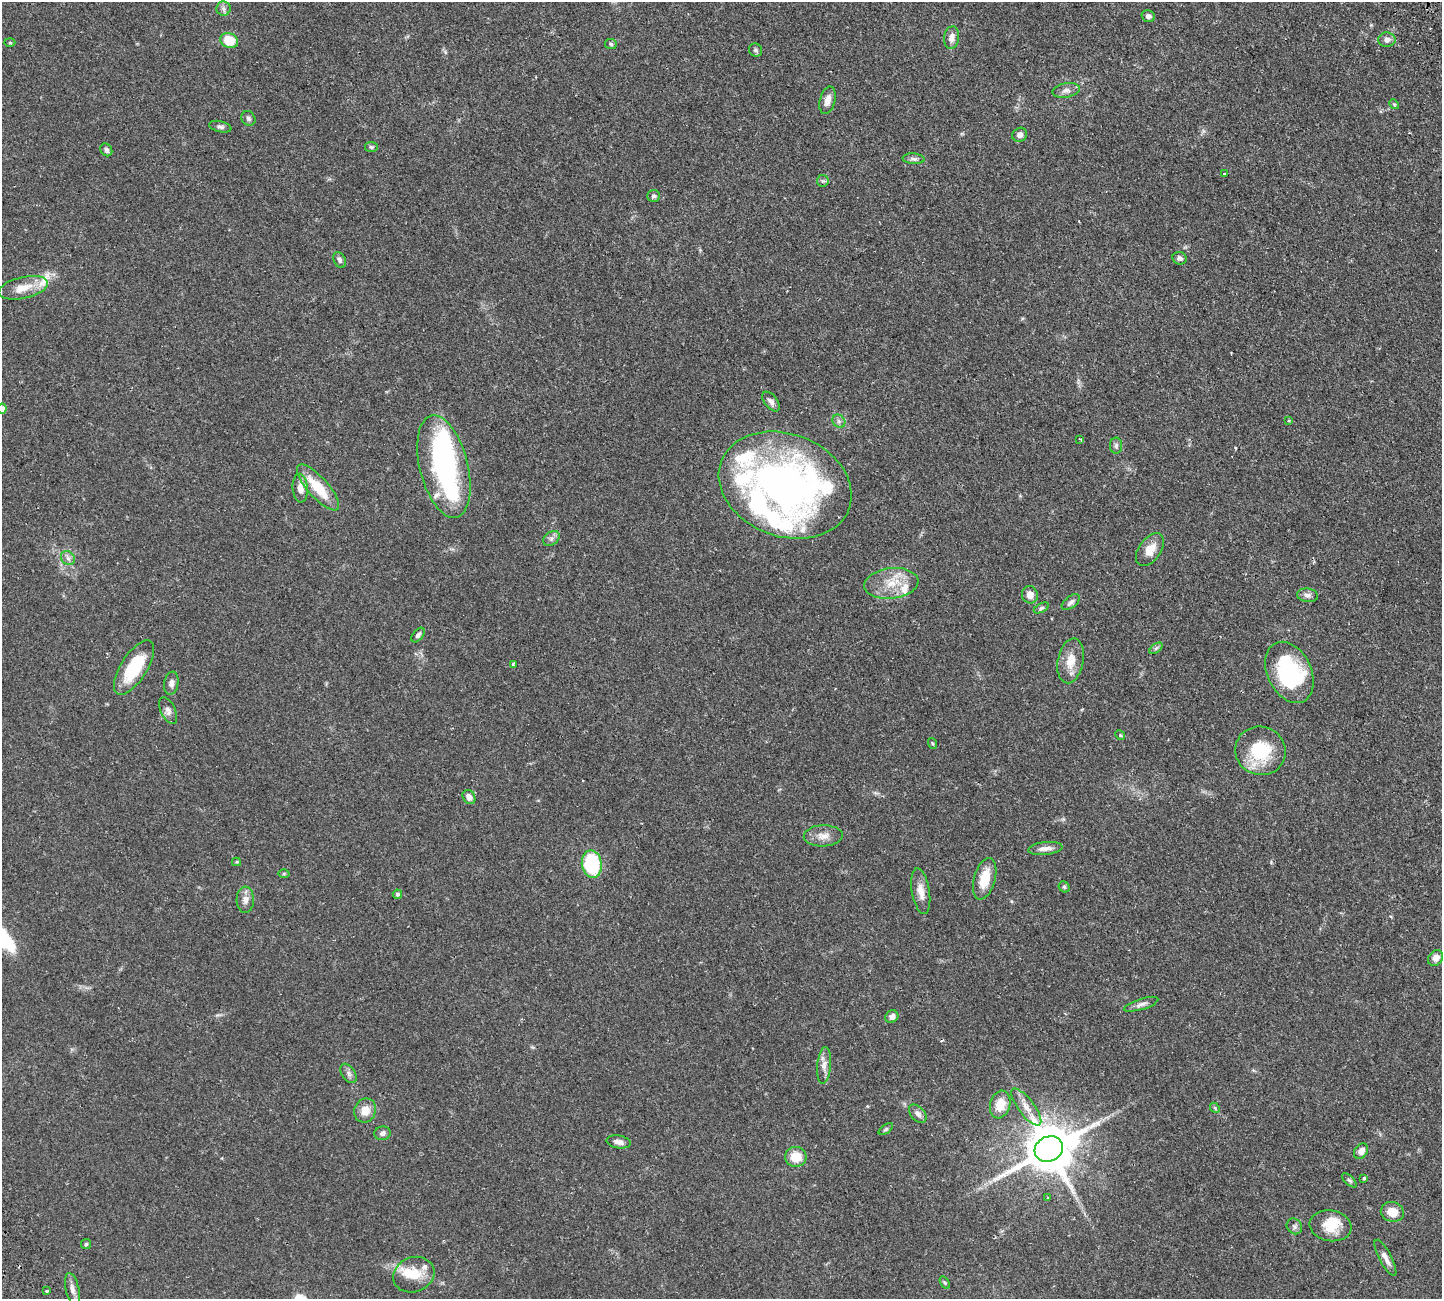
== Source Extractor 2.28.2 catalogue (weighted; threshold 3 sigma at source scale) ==
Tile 10 of 4 x 4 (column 2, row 3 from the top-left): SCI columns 1669-3108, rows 1640-2936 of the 6326 x 6317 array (HDU 1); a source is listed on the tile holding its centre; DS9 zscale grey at full resolution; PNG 1444 x 1301 px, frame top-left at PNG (2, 2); each listed source drawn as its Kron ellipse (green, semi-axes under 4 px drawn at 4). Shown black and unused: <1% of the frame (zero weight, under 2 of 3 exposures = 12% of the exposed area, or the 3 px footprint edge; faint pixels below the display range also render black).
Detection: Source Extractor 2.28.2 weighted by HDU 2 'WHT'; one run over the whole footprint, this tile lists its part. Background 0.0536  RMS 0.0052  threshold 0.0233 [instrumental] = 3 sigma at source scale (4.5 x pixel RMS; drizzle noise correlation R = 1.50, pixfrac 1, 0.05/0.05 arcsec/px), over >= 5 px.
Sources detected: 105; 3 inside a brighter object's white glare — neither listed nor drawn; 11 inside a brighter listed object's ellipse — not listed separately; the other 91 listed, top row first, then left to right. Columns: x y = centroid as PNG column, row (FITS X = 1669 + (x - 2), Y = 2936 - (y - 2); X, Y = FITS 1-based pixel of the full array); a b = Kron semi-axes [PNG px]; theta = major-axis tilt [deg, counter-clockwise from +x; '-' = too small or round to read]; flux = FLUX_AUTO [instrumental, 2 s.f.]
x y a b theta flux
223 9 7 7 - 1.7
1148 16 7 5 -18 1.8
952 38 11 7 80 3
1387 40 8 7 - 2.4
229 41 9 7 -25 12
10 42 5 3 - 0.53
611 44 6 5 - 0.76
755 50 7 6 - 1.2
1066 90 14 7 10 2.6
827 100 14 7 75 3.6
1394 104 5 4 - 0.62
248 118 8 6 -48 1.2
220 127 11 5 -13 1.3
1020 135 8 7 - 1.9
371 147 6 5 - 0.88
106 150 7 5 -52 1.4
914 159 11 5 -4 1.5
1225 174 3 3 - 1.2
823 181 6 6 - 0.85
654 196 6 6 - 1.2
1179 258 7 6 - 1.5
340 260 8 5 -64 1.4
23 288 25 10 13 7.5
771 401 11 6 -51 2.1
2 409 5 4 - 2.5
1288 420 3 3 - 0.56
839 421 7 6 - 1.4
1080 439 3 3 - 0.57
1116 446 8 6 89 1.3
444 467 52 24 -76 86
785 485 68 51 -21 220
318 487 29 10 -48 16
300 488 14 7 -86 4.9
551 538 9 6 36 1.6
1150 550 18 11 54 6.3
68 558 8 6 -44 1.7
891 583 27 15 7 11
1030 595 9 8 - 3.7
1307 595 10 6 -6 1.8
1071 602 10 5 38 1.6
1041 608 8 4 27 0.91
418 635 8 5 51 1.4
1156 648 7 4 37 0.84
1071 661 22 13 79 7.8
513 664 4 3 - 1.2
134 667 31 13 57 23
1289 672 32 22 -64 50
171 683 11 7 81 2.2
168 711 14 7 -66 2.3
1120 735 5 4 - 0.55
932 743 5 3 - 0.57
1260 751 25 24 - 24
469 797 7 6 - 3
823 836 19 10 2 4.8
1045 848 17 6 7 3.1
236 862 4 4 - 0.54
592 864 14 10 -82 34
284 874 5 3 - 0.53
985 879 21 10 74 11
1064 887 6 5 - 0.81
921 891 23 9 -80 5.2
397 894 5 4 - 0.94
245 900 13 8 88 3
1435 958 8 7 - 3.3
1141 1004 18 5 17 2.3
892 1017 7 6 - 2.1
824 1065 18 7 85 3.4
348 1073 11 6 -55 1.7
1000 1105 14 10 74 7.3
1026 1107 22 8 -53 5.2
1215 1108 6 4 -47 0.71
365 1110 12 10 70 6.3
918 1114 10 7 -48 2.3
886 1129 8 4 35 0.87
382 1133 8 6 11 1.9
619 1142 12 6 -9 2.5
1049 1149 14 12 25 2500
1361 1151 8 6 53 3.1
796 1157 10 10 - 8.6
1364 1178 3 3 - 0.75
1349 1180 9 4 -44 0.96
1048 1198 3 2 - 0.77
1392 1212 11 10 - 6.7
1294 1226 8 7 - 1.5
1330 1226 21 15 -9 10
86 1244 5 5 - 0.74
1385 1258 20 6 -62 3.1
414 1275 21 17 21 9.9
945 1283 7 4 -58 0.64
72 1289 16 6 -77 2.9
47 1291 3 3 - 1.3
Isophote crosses this tile's border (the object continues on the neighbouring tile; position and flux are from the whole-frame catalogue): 1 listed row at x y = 2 409